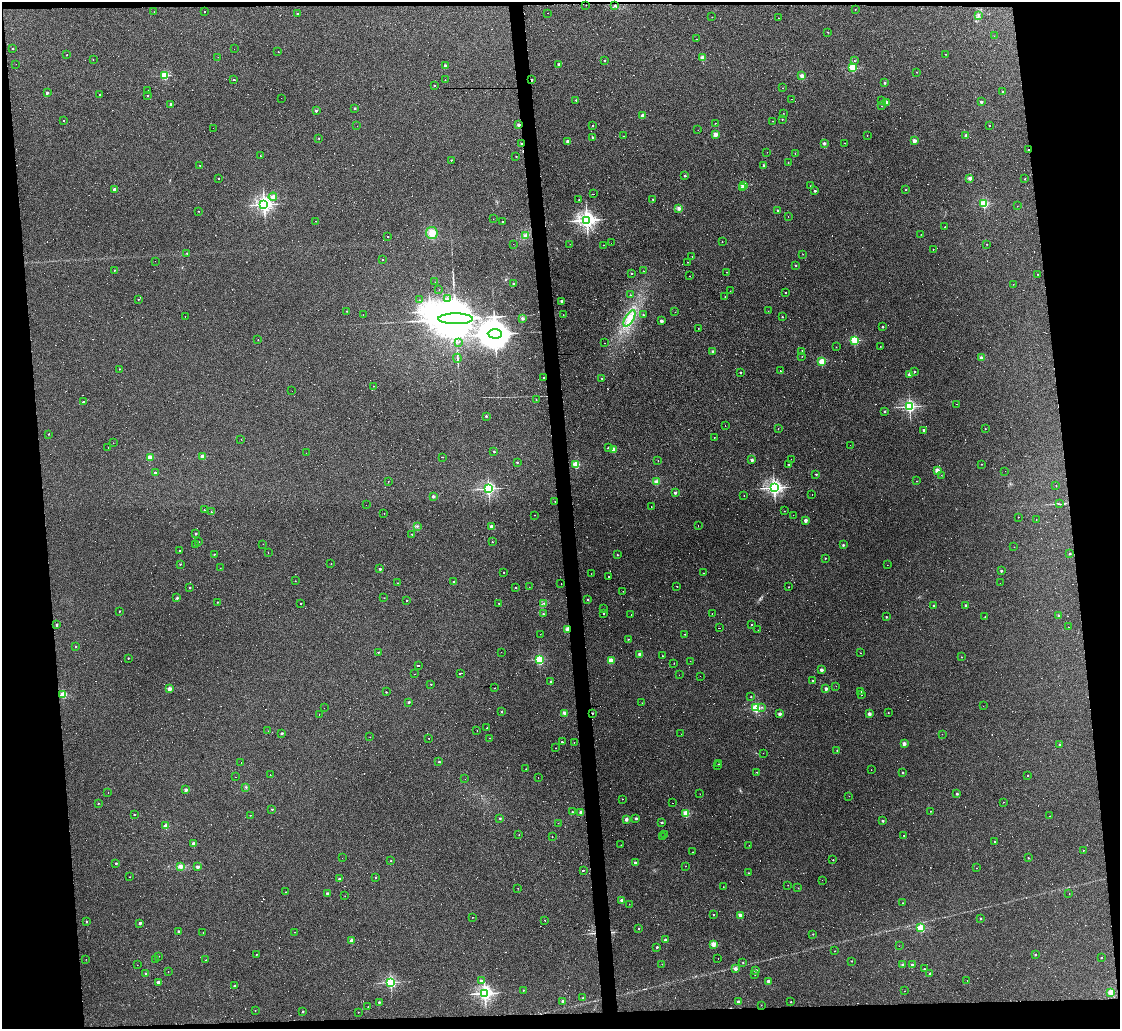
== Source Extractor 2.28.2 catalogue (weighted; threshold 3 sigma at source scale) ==
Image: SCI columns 1-4470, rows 125-4229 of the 4470 x 4444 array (HDU 1 of 3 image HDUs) = the unmasked area's bounding box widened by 8 px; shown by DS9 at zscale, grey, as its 4 x 4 block average (DS9 zoom 1 of the averaged frame): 1 PNG px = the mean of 4 x 4 image px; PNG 1122 x 1031 px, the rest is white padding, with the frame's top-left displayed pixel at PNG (2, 2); every listed detection drawn as its Kron ellipse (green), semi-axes under 4 PNG px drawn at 4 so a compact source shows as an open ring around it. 12% of this frame is shown black and not used: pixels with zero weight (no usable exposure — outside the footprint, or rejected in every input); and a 3 px margin inside the footprint's outer edge (the drizzle kernel's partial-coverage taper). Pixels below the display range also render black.
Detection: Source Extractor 2.28.2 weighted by HDU 2 'WHT'. Background 0.18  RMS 0.0093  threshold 0.0417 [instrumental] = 3 sigma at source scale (4.5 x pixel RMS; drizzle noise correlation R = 1.50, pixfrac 1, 0.05/0.05 arcsec/px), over >= 5 px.
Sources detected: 799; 18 too faint to see at this stretch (4 x 4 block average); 1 inside a brighter object's white glare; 210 cosmic-ray / hot-pixel residue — neither listed nor drawn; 4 coinciding with a brighter row at this scale — not listed separately; of the other 566, all 500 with FLUX_AUTO >= 0.899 (the completeness limit of this list) listed and drawn (66 fainter detections not listed), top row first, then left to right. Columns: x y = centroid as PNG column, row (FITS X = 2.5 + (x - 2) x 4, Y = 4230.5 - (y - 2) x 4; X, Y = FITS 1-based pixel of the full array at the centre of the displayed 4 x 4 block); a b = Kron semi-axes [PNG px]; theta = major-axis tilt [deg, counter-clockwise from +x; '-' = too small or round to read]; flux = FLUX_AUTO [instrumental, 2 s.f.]
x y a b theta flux
586 5 2 2 - 2.7
615 6 2 2 - 2.2
855 9 2 2 - 2.7
204 11 2 2 - 3.8
154 12 2 2 - 1.2
548 13 2 2 - 1.4
297 14 2 2 - 11
978 16 3 2 - 4.4
712 17 2 2 - 1.3
778 18 2 2 - 2.2
828 32 2 2 - 2.9
994 36 2 2 - 1.4
696 39 2 2 - 1.2
13 49 2 2 - 6.2
234 49 2 2 - 1
278 51 2 2 - 1.2
945 54 2 2 - 1.6
67 55 2 2 - 5.3
218 57 2 2 - 1.6
703 58 2 2 - 150
93 60 2 2 - 2.4
605 60 2 2 - 5.7
854 61 2 2 - 2.5
16 64 2 2 - 5.5
559 64 2 2 - 20
445 66 2 2 - 34
853 68 2 2 - 420
917 72 2 2 - 3.2
165 75 2 2 - 370
802 76 2 2 - 110
234 80 2 2 - 80
445 80 2 2 - 3.9
532 80 2 2 - 7.6
885 83 2 2 - 22
434 85 2 2 - 4.9
783 88 2 2 - 1
148 90 2 2 - 160
1003 92 2 2 - 3.5
47 93 2 2 - 29
100 94 2 2 - 2.9
148 96 2 2 - 4.8
281 98 2 2 - 2.8
792 99 2 2 - 2.2
576 100 2 2 - 11
881 100 2 2 - 2.4
886 102 2 2 - 62
981 102 2 2 - 25
171 104 2 2 - 36
882 106 2 2 - 3.3
355 108 2 2 - 12
316 111 2 2 - 30
783 113 2 2 - 1.2
643 115 2 2 - 80
782 119 2 2 - 5.5
63 120 2 2 - 5.6
773 121 2 2 - 2.8
715 123 2 2 - 2.5
519 125 2 2 - 48
989 125 2 2 - 3.9
357 126 2 2 - 0.9
593 126 2 2 - 6.3
213 128 2 2 - 1.8
698 130 2 2 - 0.9
715 134 2 2 - 130
867 135 2 2 - 1.3
966 135 2 2 - 43
623 136 2 2 - 1.6
592 137 2 2 - 12
319 138 2 2 - 6.6
568 141 2 2 - 47
915 141 2 2 - 89
824 143 2 2 - 30
845 143 2 2 - 1.4
522 144 2 2 - 8
1028 149 2 2 - 13
767 152 2 2 - 0.9
795 153 2 2 - 2.1
260 156 2 2 - 1.6
516 156 2 2 - 3.7
451 160 2 2 - 7
788 162 2 2 - 1.3
200 165 2 2 - 2.9
763 166 2 2 - 4.9
685 176 2 2 - 11
219 178 2 2 - 7
970 178 2 2 - 66
1025 179 2 2 - 5
743 185 2 2 - 210
810 186 2 2 - 1.4
742 187 2 2 - 18
115 189 2 2 - 48
906 190 2 2 - 5.9
815 191 2 2 - 18
593 194 2 2 - 57
273 197 4 4 - 13
579 199 2 2 - 1.6
653 199 2 2 - 7.2
264 204 3 2 - 2100
984 204 2 2 - 450
1017 206 2 2 - 1.1
679 208 3 3 - 11
778 210 2 2 - 20
199 211 2 2 - 3.5
788 216 2 2 - 0.96
493 219 2 2 - 1.8
587 220 3 3 - 3100
316 221 2 2 - 0.97
503 222 2 2 - 11
945 227 2 2 - 2.4
432 233 6 6 - 45
921 234 2 2 - 0.97
525 236 3 3 - 10
388 237 2 2 - 4.5
722 242 2 2 - 1.5
611 243 2 2 - 1.1
513 244 2 2 - 4.9
570 244 2 2 - 1.1
987 244 2 2 - 4.3
604 245 2 2 - 1.2
933 249 2 2 - 2.3
187 253 2 2 - 8.2
803 254 2 2 - 2.6
692 257 2 2 - 2.1
383 259 2 2 - 5.3
155 261 2 2 - 2.6
688 262 2 2 - 3.3
796 265 2 2 - 7.5
115 270 2 2 - 6.5
643 271 2 2 - 1
726 272 2 2 - 2.2
631 273 2 2 - 2.1
1038 274 2 2 - 4.3
690 276 2 2 - 1.5
435 282 2 2 - 0.92
513 284 2 2 - 24
1013 284 2 2 - 0.99
439 290 2 2 - 1.3
730 291 2 2 - 1.6
786 293 2 2 - 4.1
630 295 2 2 - 3
725 297 2 2 - 2.2
138 299 2 2 - 6.2
447 299 2 2 - 1.3
419 300 2 2 - 3.3
562 301 2 2 - 25
347 311 2 2 - 4.7
768 311 2 2 - 1.8
675 312 2 2 - 0.99
363 315 2 2 - 1.1
563 315 2 2 - 1
643 315 2 2 - 7.6
185 316 2 2 - 1
782 317 2 2 - 6.5
522 318 2 2 - 43
629 318 9 4 59 36
455 319 17 5 0 60000
661 321 2 2 - 44
883 327 2 2 - 11
698 328 2 2 - 1.2
495 334 7 4 -3 16000
258 340 2 2 - 1.5
855 340 2 2 - 480
458 342 2 2 - 1.7
605 343 2 2 - 1.1
880 346 2 2 - 2.5
836 347 2 2 - 1.5
713 351 2 2 - 36
802 351 2 2 - 15
802 356 2 2 - 1
457 358 4 2 - 6.2
982 358 2 2 - 99
822 362 2 2 - 300
120 369 2 2 - 4.6
780 371 2 2 - 4.5
915 371 2 2 - 6.7
741 373 2 2 - 12
909 375 2 2 - 61
544 378 2 2 - 7.6
602 378 2 2 - 2.4
373 386 2 2 - 2.7
292 391 2 2 - 1.3
536 400 2 2 - 3.7
83 401 2 2 - 2.9
957 404 2 2 - 1.3
909 406 2 2 - 1200
884 411 2 2 - 14
486 416 2 2 - 17
725 425 2 2 - 17
778 428 2 2 - 2
985 429 2 2 - 1.3
924 430 2 2 - 34
49 434 2 2 - 6
714 437 2 2 - 1.9
241 439 2 2 - 1.3
113 443 2 2 - 1.4
850 445 2 2 - 1
108 447 2 2 - 2.3
608 448 2 2 - 12
614 450 2 2 - 100
494 452 2 2 - 9.5
306 453 2 2 - 1.5
203 456 2 2 - 91
150 457 2 2 - 160
442 457 2 2 - 230
791 459 2 2 - 0.91
658 460 2 2 - 1
752 460 2 2 - 38
517 462 2 2 - 10
576 464 2 2 - 320
789 464 2 2 - 3.9
981 464 2 2 - 2.8
937 470 2 2 - 120
1005 471 2 2 - 1
156 473 2 2 - 53
816 474 2 2 - 9.2
941 475 2 2 - 0.93
388 481 2 2 - 1.2
656 481 4 3 - 12
917 481 2 2 - 1.4
1056 485 2 2 - 4.1
774 488 2 2 - 2000
488 489 2 2 - 1300
675 493 2 2 - 21
812 495 2 2 - 11
433 496 2 2 - 35
744 496 2 2 - 2.5
555 502 2 2 - 1.2
1060 504 3 2 - 3.9
366 505 2 2 - 1.4
651 507 2 2 - 1.9
204 510 2 2 - 6.2
784 511 2 2 - 1.7
211 512 2 2 - 5
384 513 2 2 - 2.8
534 515 2 2 - 2
793 515 2 2 - 2.6
1018 517 2 2 - 3.3
805 520 2 2 - 61
1036 520 2 2 - 2
698 525 2 2 - 2.7
417 526 2 2 - 1.9
491 527 2 2 - 78
196 534 2 2 - 17
412 534 2 2 - 7.6
198 542 2 2 - 6
492 542 2 2 - 4.6
196 544 2 2 - 1.1
263 544 2 2 - 1.7
843 545 2 2 - 19
1014 547 2 2 - 1.1
179 550 2 2 - 3.4
268 552 2 2 - 1.1
214 554 2 2 - 5.4
1070 554 2 2 - 8.5
617 555 2 2 - 6.4
825 558 2 2 - 6.6
180 564 2 2 - 6.5
331 564 2 2 - 2.3
887 565 2 2 - 0.93
220 568 2 2 - 1.6
380 569 2 2 - 24
1001 571 2 2 - 21
504 572 2 2 - 2.2
703 573 2 2 - 2.4
591 574 2 2 - 0.98
609 576 2 2 - 1.8
295 581 2 2 - 2.5
454 582 2 2 - 22
397 583 2 2 - 1.9
1000 583 2 2 - 1.1
561 584 2 2 - 1.1
677 586 2 2 - 4.6
515 587 2 2 - 3.9
529 587 2 2 - 1.9
789 587 2 2 - 3
190 588 2 2 - 12
623 591 2 2 - 2.7
177 598 2 2 - 20
384 598 2 2 - 1.3
588 599 2 2 - 9.5
407 600 2 2 - 8.5
217 602 2 2 - 5.9
300 603 2 2 - 5.5
499 603 2 2 - 11
544 603 2 2 - 2.7
966 605 2 2 - 18
934 606 2 2 - 6.9
604 609 2 2 - 1.3
119 611 2 2 - 8.4
604 613 2 2 - 3.6
543 614 2 2 - 7.2
712 614 2 2 - 1.2
631 615 2 2 - 5.5
1059 616 2 2 - 20
886 617 2 2 - 11
985 617 2 2 - 3.3
56 625 2 2 - 15
752 625 2 2 - 6.2
1068 627 2 2 - 3.2
719 628 2 2 - 49
568 629 3 2 - 19
758 630 2 2 - 1.2
540 634 2 2 - 0.97
685 634 2 2 - 2.5
628 639 2 2 - 4.2
75 646 2 2 - 3.7
378 652 2 2 - 10
501 652 2 2 - 1.1
860 653 2 2 - 1.6
640 654 2 2 - 65
662 656 2 2 - 2.3
961 657 2 2 - 4.2
128 658 2 2 - 5.2
539 660 2 2 - 530
611 660 2 2 - 120
690 661 2 2 - 0.98
674 663 2 2 - 0.96
418 665 3 2 - 120
821 670 2 2 - 58
461 673 3 2 - 250
414 674 2 2 - 1.5
679 675 2 2 - 5.8
700 676 2 2 - 0.98
812 680 2 2 - 8.8
550 681 2 2 - 9.8
431 684 2 2 - 5.5
836 686 2 2 - 1.2
495 688 2 2 - 4.1
169 689 2 2 - 110
826 689 2 2 - 53
861 691 2 2 - 2.5
386 692 2 2 - 7.5
63 695 2 2 - 250
861 695 2 2 - 2.9
751 697 2 2 - 3.9
409 702 2 2 - 15
642 703 2 2 - 1.3
983 706 2 2 - 1
762 707 2 2 - 3.5
324 708 2 2 - 1.9
756 708 2 2 - 540
502 712 2 2 - 9.2
564 713 3 2 - 8.6
592 713 2 2 - 9.6
888 713 2 2 - 3.7
319 714 2 2 - 1.5
780 714 2 2 - 45
869 714 2 2 - 59
487 728 2 2 - 56
477 730 2 2 - 1.4
268 731 2 2 - 1.8
282 733 2 2 - 24
681 734 2 2 - 0.92
942 734 2 2 - 1.4
370 737 2 2 - 1.4
429 738 2 2 - 3
489 738 2 2 - 1.5
562 742 2 2 - 13
574 742 2 2 - 2.1
904 744 2 2 - 70
1059 744 2 2 - 7.8
556 748 2 2 - 1.3
837 750 2 2 - 7.1
763 753 2 2 - 1.1
439 762 2 2 - 7.3
241 763 2 2 - 1.3
719 764 2 2 - 3.7
718 766 2 2 - 1.4
526 769 2 2 - 1.6
871 770 2 2 - 1.2
757 772 2 2 - 3.6
903 772 2 2 - 11
270 775 2 2 - 1.6
1028 775 2 2 - 6.8
236 777 2 2 - 8.1
538 778 2 2 - 5
465 779 2 2 - 1.1
246 787 2 2 - 3.8
186 790 2 2 - 51
108 792 2 2 - 3.5
700 794 2 2 - 0.92
957 794 2 2 - 20
849 796 2 2 - 1.3
622 799 2 2 - 2.7
1003 802 2 2 - 1
98 803 2 2 - 6.6
673 803 2 2 - 3.3
272 809 2 2 - 9
931 811 2 2 - 2
572 812 2 2 - 3.7
581 812 2 2 - 75
686 813 2 2 - 260
134 815 2 2 - 7.4
250 815 2 2 - 2
1049 816 2 2 - 1.1
500 818 2 2 - 9.2
636 818 2 2 - 27
626 819 2 2 - 55
883 821 2 2 - 26
662 822 2 2 - 14
558 823 2 2 - 1.9
166 826 2 2 - 100
519 835 2 2 - 3.6
665 835 2 2 - 3.2
904 835 2 2 - 1.5
552 837 2 2 - 3.3
663 837 3 2 - 130
995 841 2 2 - 3.3
193 844 2 2 - 59
621 845 2 2 - 2.4
749 845 2 2 - 1.1
1083 850 2 2 - 5
693 852 2 2 - 2.3
342 858 2 2 - 1.9
1028 858 2 2 - 6.3
833 860 2 2 - 4.2
391 861 2 2 - 5.8
116 863 2 2 - 15
635 863 2 2 - 27
685 866 2 2 - 2
180 867 4 3 - 13
198 867 2 2 - 36
976 868 2 2 - 2.6
584 870 2 2 - 3.3
748 873 2 2 - 5
129 877 2 2 - 1.6
375 877 2 2 - 5.9
339 879 2 2 - 13
822 880 2 2 - 1.2
788 885 2 2 - 2.3
723 887 2 2 - 1.9
518 888 2 2 - 1.2
798 888 2 2 - 2.1
286 892 2 2 - 1.3
327 893 2 2 - 23
1069 893 2 2 - 1.6
345 896 2 2 - 1.3
622 900 2 2 - 57
902 903 2 2 - 1.9
629 904 2 2 - 1.2
713 915 2 2 - 6.1
740 915 2 2 - 110
472 917 2 2 - 1.6
980 918 2 2 - 9.8
545 920 2 2 - 2.9
86 922 2 2 - 9.9
140 923 2 2 - 25
921 928 2 2 - 360
639 929 2 2 - 4.1
178 931 2 2 - 13
295 932 2 2 - 1.6
203 933 2 2 - 3
813 934 2 2 - 3.9
665 940 2 2 - 42
352 941 2 2 - 70
713 944 2 2 - 150
899 946 2 2 - 3.1
657 947 2 2 - 15
835 951 2 2 - 2.5
256 954 2 2 - 2.2
1035 955 2 2 - 15
159 956 2 2 - 1.7
1101 957 2 2 - 5.3
86 959 2 2 - 2
718 959 2 2 - 1.2
156 960 2 2 - 1.1
206 960 2 2 - 3.2
852 961 2 2 - 5.3
743 962 2 2 - 5.9
662 964 2 2 - 1.9
137 965 2 2 - 0.95
903 965 2 2 - 41
912 965 2 2 - 22
735 969 2 2 - 47
924 969 2 2 - 14
756 970 2 2 - 26
168 972 2 2 - 1.9
930 973 2 2 - 15
146 974 2 2 - 30
755 975 2 2 - 0.94
967 980 2 2 - 0.93
481 981 2 2 - 27
768 981 2 2 - 54
158 982 2 2 - 36
391 982 2 2 - 1000
234 986 2 2 - 8.6
523 990 2 2 - 4.1
904 991 2 2 - 1.2
1111 992 2 2 - 200
485 993 3 2 - 2000
583 998 2 2 - 12
563 1001 2 2 - 36
379 1002 2 2 - 19
738 1002 2 2 - 55
791 1002 2 2 - 7.5
761 1005 2 2 - 1.1
368 1006 2 2 - 1.5
255 1010 2 2 - 3
303 1012 2 2 - 14
358 1012 2 2 - 2.7
Overlapping masked pixels (flux is a lower limit): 8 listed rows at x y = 586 5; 532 80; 519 125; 522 144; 1028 149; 544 378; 568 629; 592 713
Diffuse or blended objects may show on this block-average render without a row.